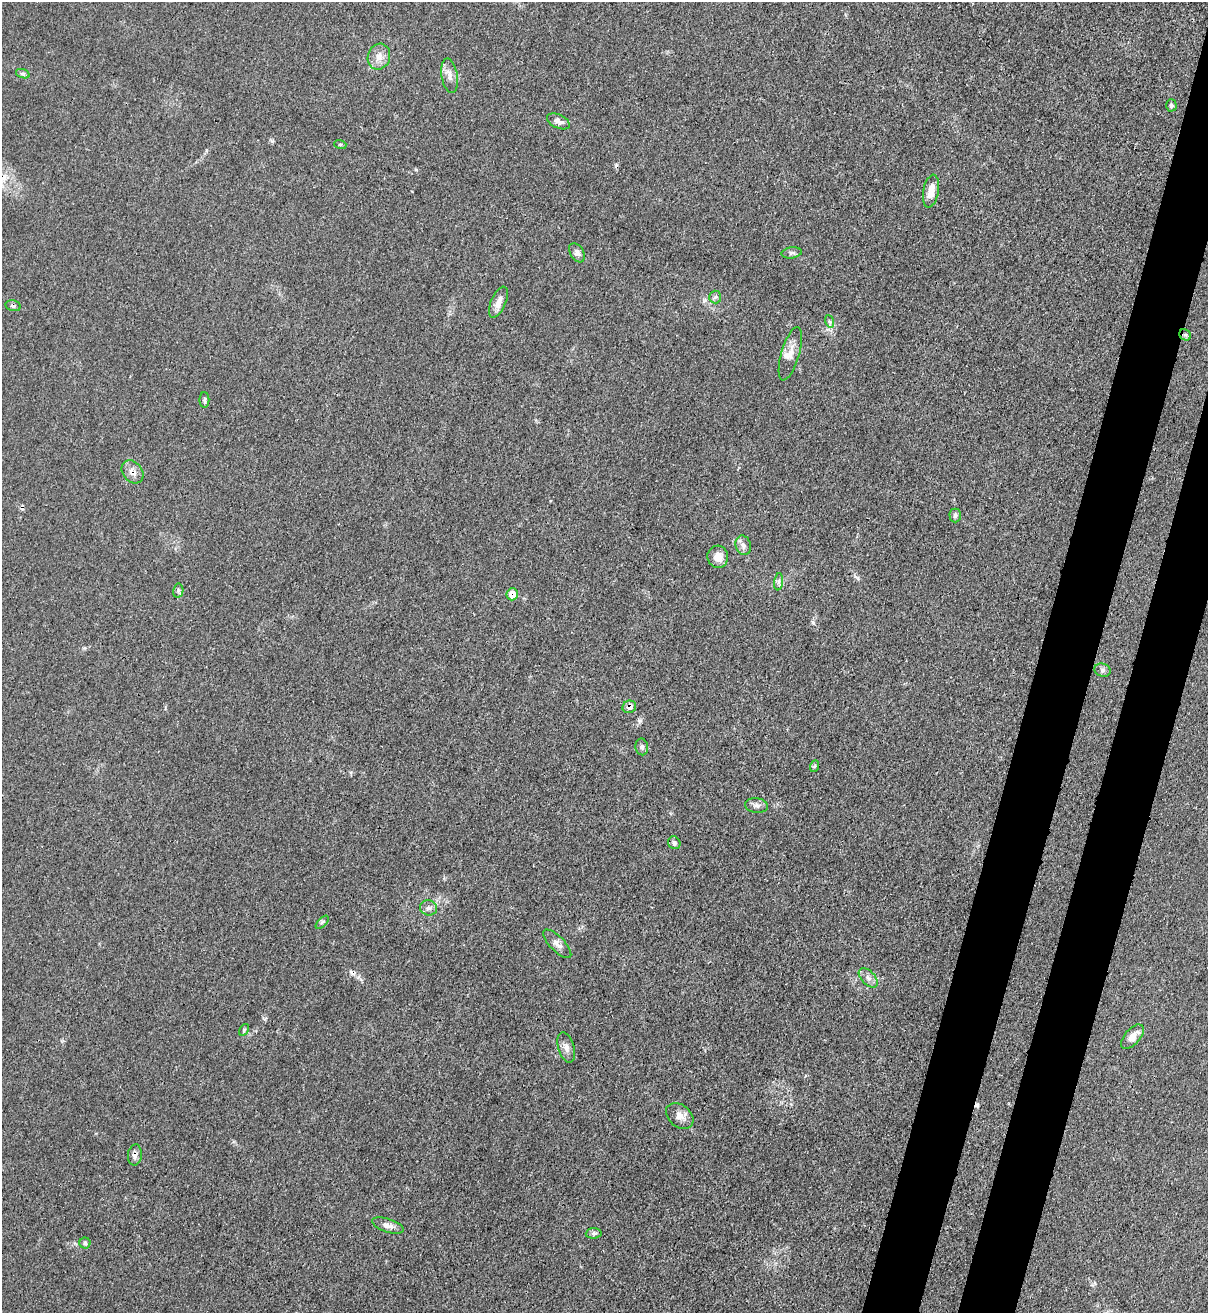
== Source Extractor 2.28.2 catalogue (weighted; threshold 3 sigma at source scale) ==
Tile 10 of 4 x 4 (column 2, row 3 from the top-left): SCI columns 1422-2627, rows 1343-2653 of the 5383 x 5306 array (HDU 1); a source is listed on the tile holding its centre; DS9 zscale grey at full resolution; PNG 1210 x 1315 px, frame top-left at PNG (2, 2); each listed source drawn as its Kron ellipse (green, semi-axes under 4 px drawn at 4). Shown black and unused: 7% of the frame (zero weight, under 3 of 4 exposures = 7% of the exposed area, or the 3 px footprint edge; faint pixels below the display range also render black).
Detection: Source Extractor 2.28.2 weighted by HDU 2 'WHT'; one run over the whole footprint, this tile lists its part. Background 0.0271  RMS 0.0029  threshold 0.0132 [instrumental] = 3 sigma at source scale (4.5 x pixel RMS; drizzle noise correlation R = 1.50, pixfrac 1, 0.05/0.05 arcsec/px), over >= 5 px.
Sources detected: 45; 4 cosmic-ray / hot-pixel residue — neither listed nor drawn; the other 41 listed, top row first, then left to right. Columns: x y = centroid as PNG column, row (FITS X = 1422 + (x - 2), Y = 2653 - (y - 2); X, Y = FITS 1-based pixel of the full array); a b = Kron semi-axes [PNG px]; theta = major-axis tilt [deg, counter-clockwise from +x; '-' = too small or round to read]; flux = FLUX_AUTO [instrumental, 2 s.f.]
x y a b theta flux
379 57 13 11 70 2.7
23 74 7 4 -18 0.59
449 76 17 8 -81 2.1
1171 105 6 5 - 0.69
558 121 12 6 -25 1.6
340 144 6 4 -17 0.36
931 191 16 7 80 3.7
577 253 10 6 -57 1.4
792 253 10 5 8 0.82
715 297 6 6 - 0.74
498 302 17 7 67 2.5
13 306 8 5 -13 0.8
829 321 6 4 -71 0.49
1185 335 6 5 - 0.57
790 354 27 9 74 3.2
204 400 8 5 -89 0.57
132 472 13 9 -51 2.3
955 515 7 5 -90 0.79
743 545 10 7 -72 1.3
718 557 11 10 - 3.1
779 582 9 4 82 0.71
178 591 7 5 79 0.63
512 594 6 5 - 5.2
1102 670 8 6 -14 0.89
629 707 7 6 - 1.5
642 747 8 6 -79 0.84
815 766 6 4 70 0.42
756 805 11 7 -5 1.2
674 843 7 6 - 0.89
428 908 8 7 - 1.1
322 922 8 3 45 0.47
557 944 19 7 -45 1.8
868 978 12 6 -46 1.5
244 1030 6 4 58 0.43
1132 1037 15 7 48 2.9
566 1047 15 8 -73 1.8
680 1116 15 11 -39 2.5
135 1155 10 7 82 1.4
388 1225 16 6 -18 1.9
594 1233 8 5 4 0.78
85 1243 5 5 - 0.55
Overlapping masked pixels (flux is a lower limit): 6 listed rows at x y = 13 306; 1185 335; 132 472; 512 594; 629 707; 135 1155